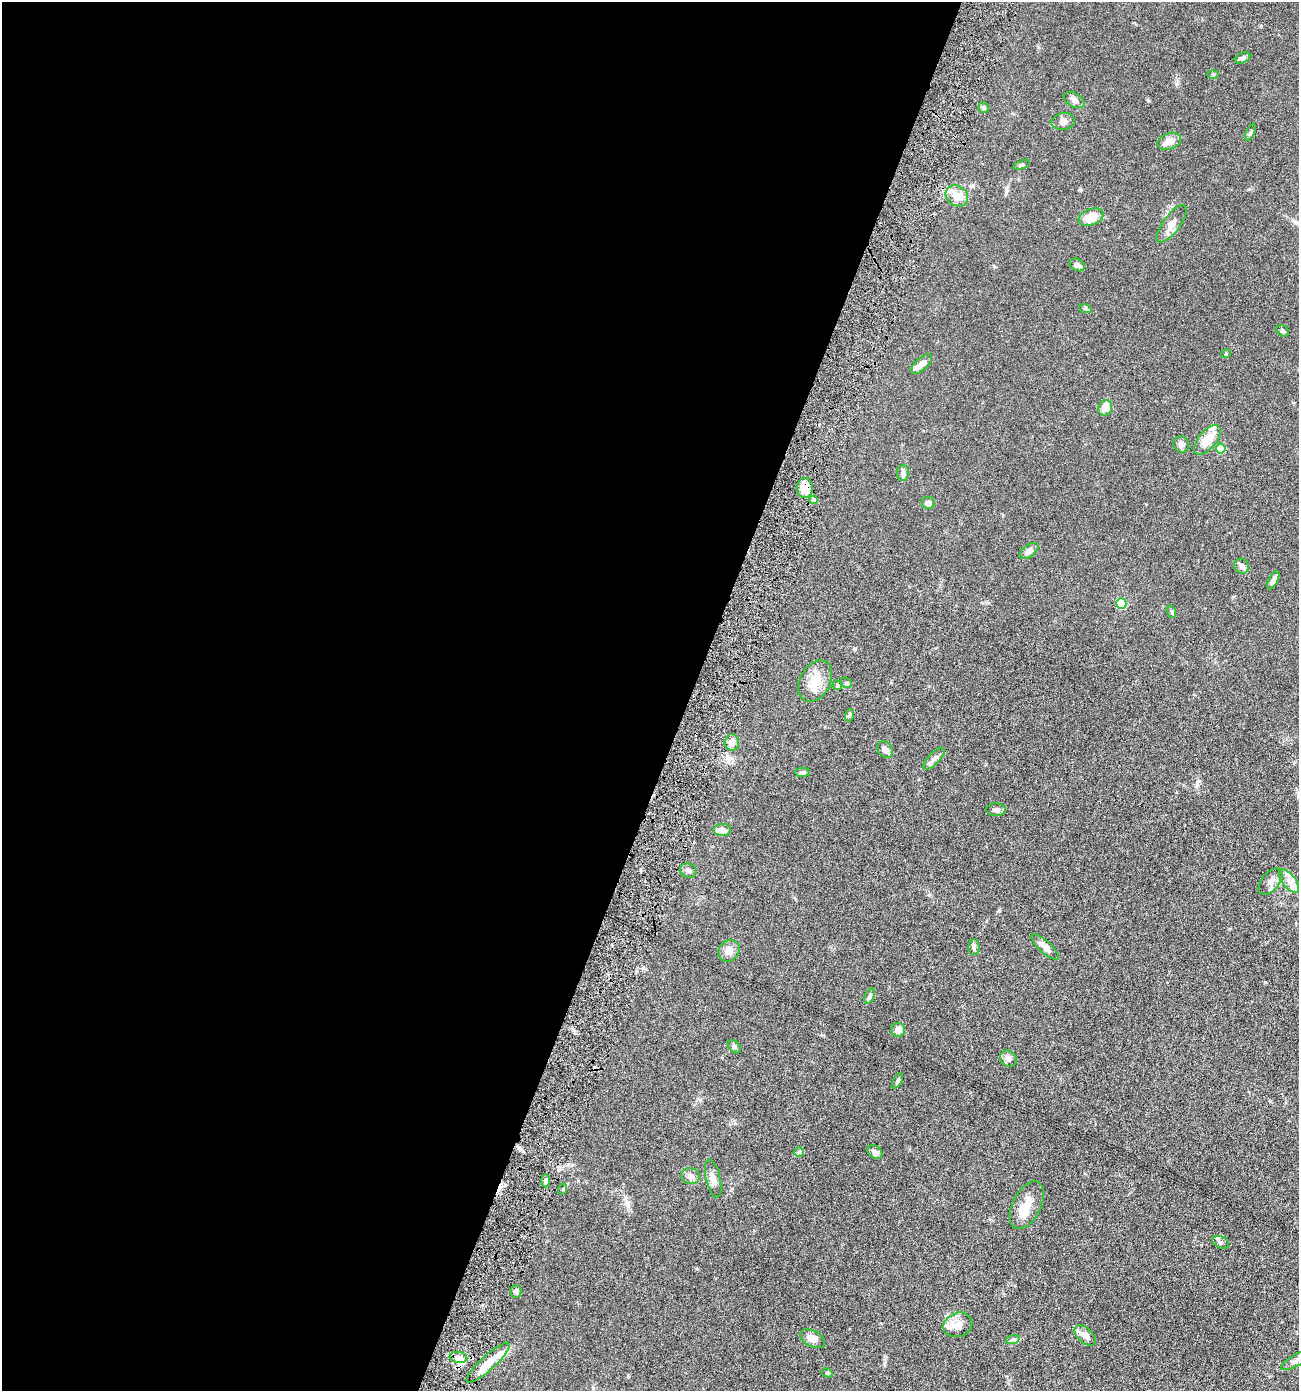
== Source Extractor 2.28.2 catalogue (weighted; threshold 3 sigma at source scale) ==
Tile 5 of 4 x 4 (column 1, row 2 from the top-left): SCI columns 140-1436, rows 2779-4167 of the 5598 x 5556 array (HDU 1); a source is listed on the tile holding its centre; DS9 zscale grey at full resolution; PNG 1301 x 1393 px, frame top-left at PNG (2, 2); each listed source drawn as its Kron ellipse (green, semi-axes under 4 px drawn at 4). Shown black and unused: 53% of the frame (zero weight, under 4 of 8 exposures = <1% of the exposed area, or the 3 px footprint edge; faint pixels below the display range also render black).
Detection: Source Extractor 2.28.2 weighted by HDU 2 'WHT'; one run over the whole footprint, this tile lists its part. Background 0.062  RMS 0.0055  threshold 0.0225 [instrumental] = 3 sigma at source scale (4.09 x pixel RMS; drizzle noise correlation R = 1.36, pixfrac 0.8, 0.05/0.05 arcsec/px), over >= 5 px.
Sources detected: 74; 1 inside a brighter object's white glare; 1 cosmic-ray / hot-pixel residue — neither listed nor drawn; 5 inside a brighter listed object's ellipse — not listed separately; the other 67 listed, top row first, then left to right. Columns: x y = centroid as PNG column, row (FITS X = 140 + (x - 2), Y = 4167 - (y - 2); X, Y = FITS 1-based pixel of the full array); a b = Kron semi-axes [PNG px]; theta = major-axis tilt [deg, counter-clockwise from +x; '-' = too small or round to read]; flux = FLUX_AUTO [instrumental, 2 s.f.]
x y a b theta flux
1242 58 8 5 27 1
1213 74 6 4 0 0.57
1074 100 11 7 -29 2.3
983 108 5 5 - 0.93
1063 121 12 8 9 2.4
1250 132 9 4 66 0.83
1169 141 12 8 20 4.6
1022 165 8 4 21 0.74
957 196 12 9 -37 6.4
1091 217 13 8 20 7.6
1172 224 22 8 53 4.4
1077 265 8 5 -27 1.9
1085 308 6 4 -20 0.64
1283 331 6 5 - 0.82
1226 353 5 4 - 0.46
922 364 13 6 42 3.2
1105 408 8 7 - 5.1
1207 440 18 9 49 7.2
1181 444 8 7 - 2
1221 449 5 5 - 14
903 473 8 6 89 1.6
805 488 10 8 -87 7.1
813 500 4 4 - 0.84
928 503 6 6 - 2.2
1029 551 11 6 37 2.1
1242 566 8 7 - 2
1273 580 10 4 63 2
1121 603 5 5 - 26
1172 612 6 4 -72 0.62
815 681 22 15 62 8.1
846 683 6 5 - 0.61
837 685 5 4 - 0.74
850 715 6 4 71 0.66
732 742 8 7 - 2.5
885 750 9 7 -53 2.2
934 759 14 5 45 2
802 772 7 4 -2 0.83
996 810 10 6 0 1.4
722 830 9 6 -2 2.7
688 871 8 7 - 1.4
1270 881 15 9 51 3.3
1289 881 14 6 -52 3.4
974 947 8 5 -89 1.1
1045 947 17 6 -42 3.3
729 951 12 10 48 3.5
869 996 8 4 69 1.3
898 1030 7 7 - 2.8
734 1047 8 5 -49 0.92
1008 1059 9 7 -43 1.7
897 1081 8 4 64 0.87
799 1152 5 5 - 0.56
875 1152 8 6 -41 2.2
690 1176 9 8 - 1.9
713 1179 19 7 -77 3.2
545 1181 7 3 90 0.78
563 1189 6 3 71 0.52
1027 1205 25 14 63 7.4
1221 1242 9 5 -24 1.2
516 1292 6 5 - 1
958 1325 15 12 22 4.2
1085 1336 13 7 -41 2.7
812 1338 13 8 -27 3.5
1013 1339 7 4 18 0.94
458 1357 9 5 -6 1.9
1295 1361 16 5 29 2
488 1363 28 7 42 7.4
827 1373 5 4 - 0.58
Overlapping masked pixels (flux is a lower limit): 2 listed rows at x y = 805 488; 488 1363
Isophote crosses this tile's border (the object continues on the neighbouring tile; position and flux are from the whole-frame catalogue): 2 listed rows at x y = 1295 1361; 488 1363
Unlisted compact peaks at least as high as the median listed source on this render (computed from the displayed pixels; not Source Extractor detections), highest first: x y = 999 910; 1249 189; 1198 781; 855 649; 1080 189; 1148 100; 994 266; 884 1364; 1265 982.